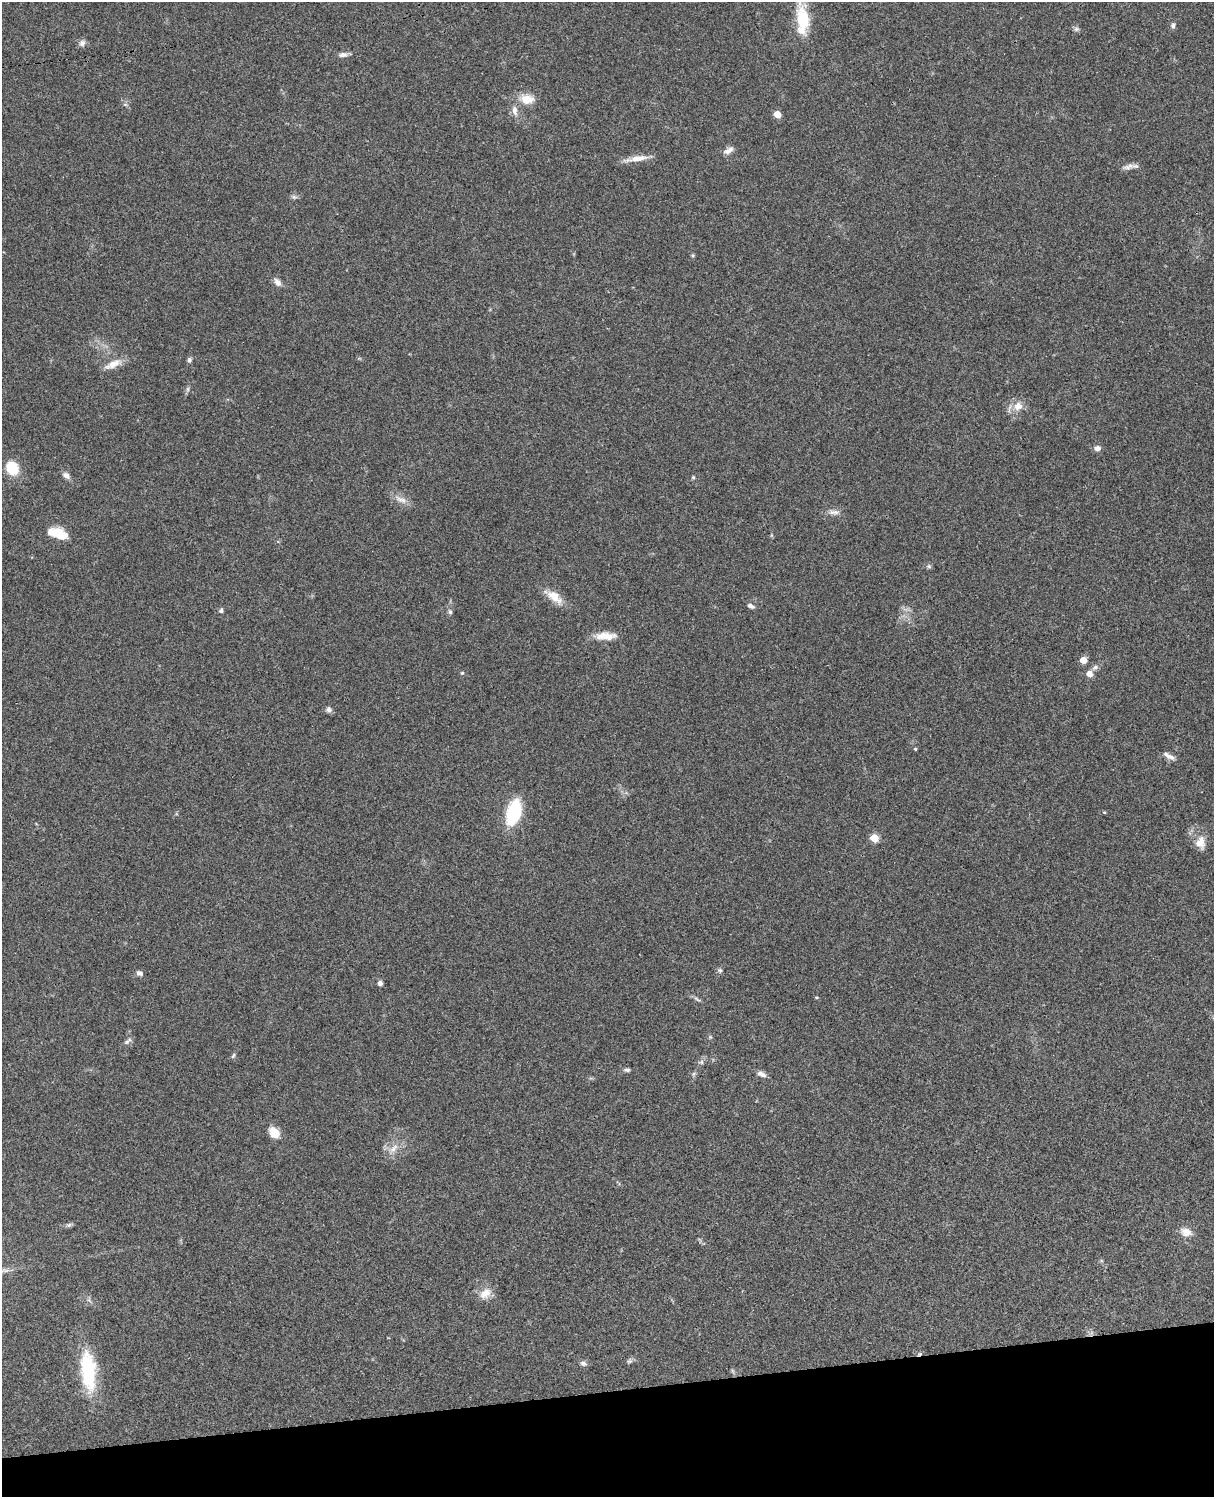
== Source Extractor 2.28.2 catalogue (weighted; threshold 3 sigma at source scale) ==
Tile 10 of 4 x 3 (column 2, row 3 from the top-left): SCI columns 1333-2544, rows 277-1771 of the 5087 x 4927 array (HDU 1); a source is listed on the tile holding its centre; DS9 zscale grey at full resolution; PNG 1216 x 1499 px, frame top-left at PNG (2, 2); no overlay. Shown black and unused: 7% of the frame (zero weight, under 3 of 4 exposures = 6% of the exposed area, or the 3 px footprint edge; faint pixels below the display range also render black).
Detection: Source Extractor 2.28.2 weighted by HDU 2 'WHT'; one run over the whole footprint, this tile lists its part. Background 0.0774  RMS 0.0058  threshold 0.0263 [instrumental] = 3 sigma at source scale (4.5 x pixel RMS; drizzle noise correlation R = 1.50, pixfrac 1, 0.05/0.05 arcsec/px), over >= 5 px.
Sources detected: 68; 1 too faint to see at this stretch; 1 cosmic-ray / hot-pixel residue — not listed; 1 inside a brighter listed object's ellipse — not listed separately; the other 65 listed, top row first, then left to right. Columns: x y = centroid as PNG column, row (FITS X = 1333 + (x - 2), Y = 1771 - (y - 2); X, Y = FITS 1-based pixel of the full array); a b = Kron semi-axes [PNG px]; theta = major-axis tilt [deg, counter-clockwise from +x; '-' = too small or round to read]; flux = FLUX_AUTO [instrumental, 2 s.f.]
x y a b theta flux
803 19 34 15 -79 23
1173 25 8 6 88 1.4
1076 29 7 6 - 1.4
82 43 9 8 - 2.3
343 55 14 6 6 2.4
526 99 17 11 -2 9.7
125 104 6 4 -1 0.87
515 111 16 7 -82 4.1
777 114 5 5 - 7.7
728 150 14 7 28 3.1
637 158 31 6 9 6.8
1129 167 19 6 13 3.2
294 197 8 6 -20 1.4
693 255 5 4 - 0.72
277 282 10 7 -56 3.2
189 360 7 5 77 1.4
113 364 24 9 25 7
1018 406 14 12 35 6.5
1097 448 7 6 - 2.6
12 468 13 11 -58 18
66 475 11 7 -36 2.6
693 477 5 5 - 0.74
400 499 19 7 -19 4.6
834 512 16 7 -3 3.2
58 533 20 9 -17 17
771 535 6 4 -71 0.64
929 566 7 5 -22 1.1
554 597 27 11 -37 9.2
751 606 9 5 -25 1.9
221 610 6 5 - 1.3
450 612 7 5 -75 1.3
605 636 27 9 1 8.4
1083 660 5 5 - 7.7
1095 667 10 6 39 2.2
462 673 5 5 - 0.75
1089 674 6 6 - 4.5
329 709 7 7 - 2.1
915 749 4 3 - 0.68
1170 757 16 6 -18 3.3
513 812 17 9 74 56
1104 812 4 3 - 0.54
874 838 5 5 - 18
1200 843 17 13 89 6.8
720 970 7 6 - 1.2
139 973 9 6 -22 1.9
380 983 5 5 - 2
816 997 4 3 - 0.61
697 999 11 4 -34 1.4
710 1037 5 5 - 0.72
126 1042 9 5 28 1.6
233 1056 8 4 62 1
702 1062 7 4 -90 1.2
627 1070 8 4 0 1.4
694 1074 7 5 60 1
762 1074 12 6 -23 2.8
274 1133 11 8 -53 10
393 1149 17 8 41 5.4
69 1225 7 5 21 1.3
1186 1232 15 10 -16 5.8
485 1293 18 12 38 6.4
89 1300 8 5 -46 1.3
629 1361 8 6 20 1.5
583 1363 9 6 -21 1.8
88 1371 45 16 -84 40
733 1371 7 4 -71 0.95
Isophote crosses this tile's border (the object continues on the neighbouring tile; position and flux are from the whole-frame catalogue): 1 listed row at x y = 803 19